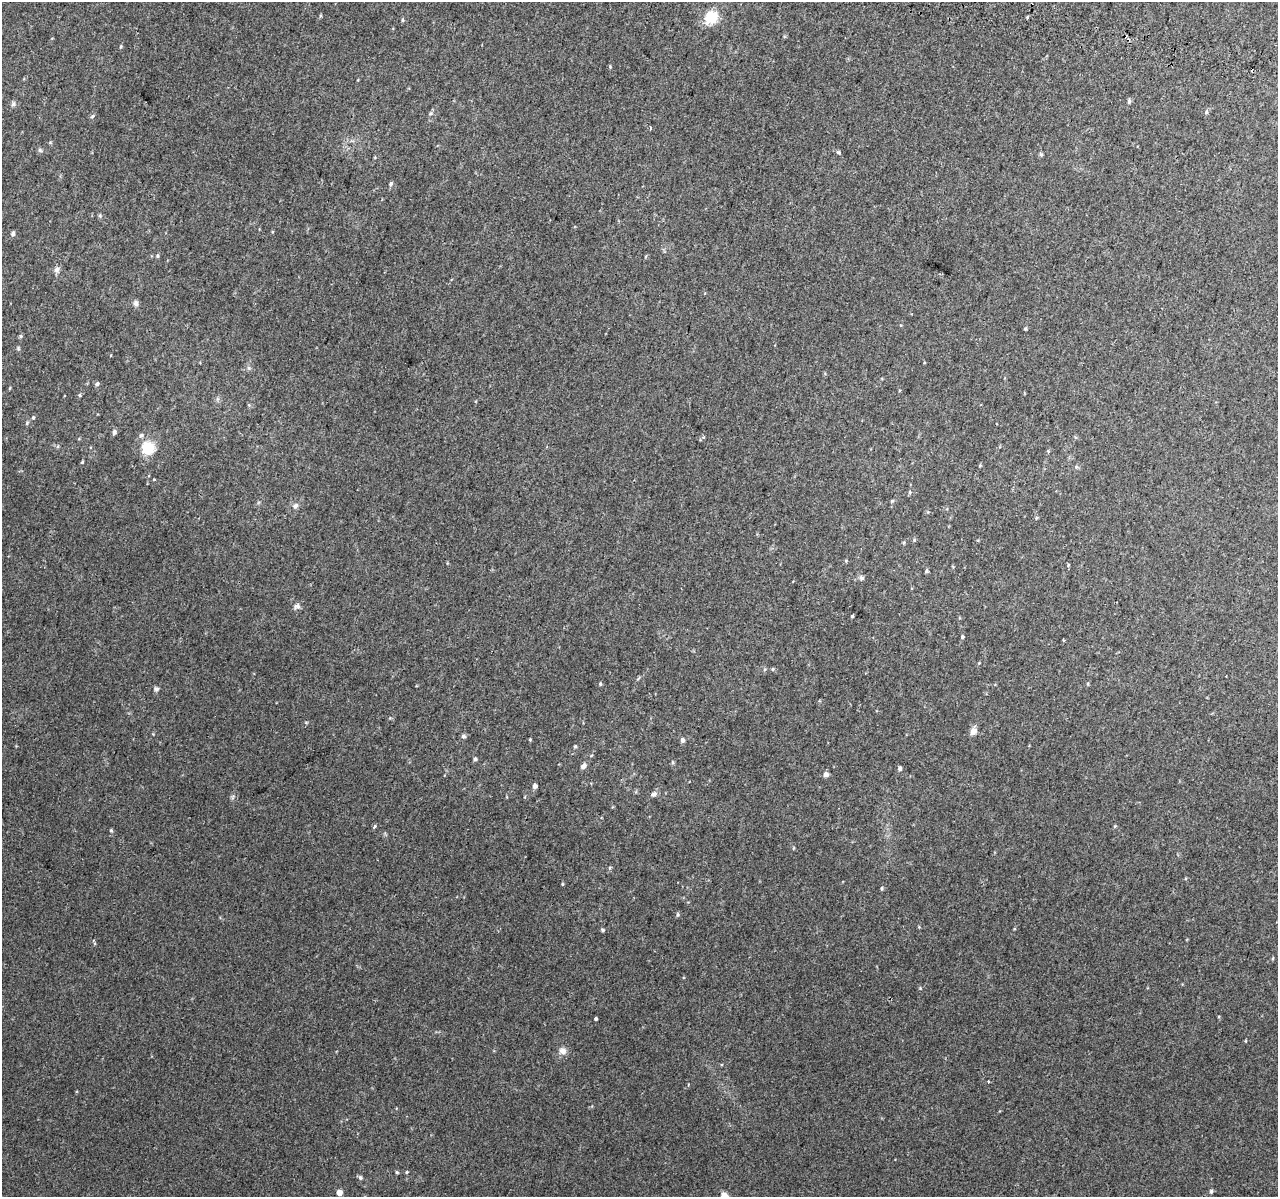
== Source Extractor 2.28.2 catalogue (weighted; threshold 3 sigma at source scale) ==
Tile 10 of 4 x 4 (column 2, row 3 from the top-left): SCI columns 1331-2606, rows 1526-2720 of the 5221 x 5500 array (HDU 1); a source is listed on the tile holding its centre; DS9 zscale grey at full resolution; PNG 1280 x 1199 px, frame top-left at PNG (2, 2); no overlay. Shown black and unused: <1% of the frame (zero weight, under 2 of 3 exposures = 6% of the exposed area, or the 3 px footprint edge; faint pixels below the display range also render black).
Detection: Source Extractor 2.28.2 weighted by HDU 2 'WHT'; one run over the whole footprint, this tile lists its part. Background 0.014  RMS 0.0065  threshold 0.0293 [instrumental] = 3 sigma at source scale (4.5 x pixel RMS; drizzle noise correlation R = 1.50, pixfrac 1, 0.0396/0.0396 arcsec/px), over >= 5 px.
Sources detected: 83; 2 cosmic-ray / hot-pixel residue — not listed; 1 inside a brighter listed object's ellipse — not listed separately; the other 80 listed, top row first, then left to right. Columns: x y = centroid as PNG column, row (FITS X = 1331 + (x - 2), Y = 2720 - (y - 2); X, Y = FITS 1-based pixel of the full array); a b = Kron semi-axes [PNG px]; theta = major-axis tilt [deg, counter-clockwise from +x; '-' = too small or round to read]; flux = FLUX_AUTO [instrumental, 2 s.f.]
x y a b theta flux
711 17 11 9 43 21
1027 17 3 3 - 0.97
402 20 5 4 - 0.77
121 47 5 4 - 0.73
610 67 5 4 - 0.61
1129 101 7 4 81 1.1
13 104 7 6 - 1.5
1206 112 5 5 - 1.1
430 113 6 4 45 0.95
92 116 7 3 37 0.76
650 128 4 2 - 0.71
40 150 7 4 -45 0.97
839 152 6 5 - 0.92
1041 154 6 5 - 0.83
391 184 6 5 - 1.3
100 215 5 5 - 0.88
13 234 6 4 77 1.6
157 256 6 4 84 0.81
57 269 9 6 57 2.1
136 303 8 7 - 1.9
1025 329 4 3 - 0.8
21 336 5 5 - 0.82
18 348 5 4 - 0.82
97 384 5 5 - 1.5
80 395 5 4 - 0.75
217 399 6 4 71 1
33 417 5 4 - 0.7
27 423 6 4 50 0.89
114 432 5 5 - 1.9
148 448 18 17 - 13
1048 451 4 4 - 0.61
82 462 5 3 - 0.62
980 465 5 3 - 0.58
1076 467 5 5 - 0.95
910 492 6 4 -89 0.76
892 501 5 4 - 0.65
295 506 9 7 45 2.2
1036 518 5 3 - 0.65
914 540 5 4 - 0.77
846 561 5 3 - 0.54
1068 565 4 4 - 0.61
926 571 5 4 - 1
861 578 6 5 - 1.8
296 606 10 7 17 2.1
852 616 3 3 - 0.8
962 637 4 4 - 0.95
765 669 5 5 - 0.85
773 669 5 3 - 0.61
600 684 4 4 - 0.81
156 689 6 6 - 1.4
973 731 9 8 - 3.3
463 736 5 5 - 1.5
530 739 4 3 - 0.58
682 740 6 5 - 1.8
575 746 4 4 - 0.81
475 759 5 4 - 1.1
672 762 6 4 -89 0.77
583 766 7 6 - 2.3
900 768 5 4 - 1.8
826 774 5 5 - 3.4
535 786 4 4 - 2.6
654 794 9 7 15 2.1
375 826 6 3 58 0.77
111 830 5 4 - 0.82
793 848 5 3 - 0.55
610 868 5 3 - 0.65
562 884 4 4 - 0.6
882 888 6 4 85 0.82
678 914 6 4 -90 0.81
603 930 5 4 - 0.9
93 941 6 3 -70 0.77
1273 958 5 3 - 0.57
596 1019 3 3 - 0.86
562 1051 11 10 - 3.3
988 1082 3 2 - 1.1
397 1172 5 4 - 0.76
407 1172 5 3 - 0.59
360 1177 6 5 - 1.2
1211 1191 6 5 - 0.99
339 1193 4 4 - 5.4
Unlisted compact peaks at least as high as the median listed source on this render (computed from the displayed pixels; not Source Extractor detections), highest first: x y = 920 988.